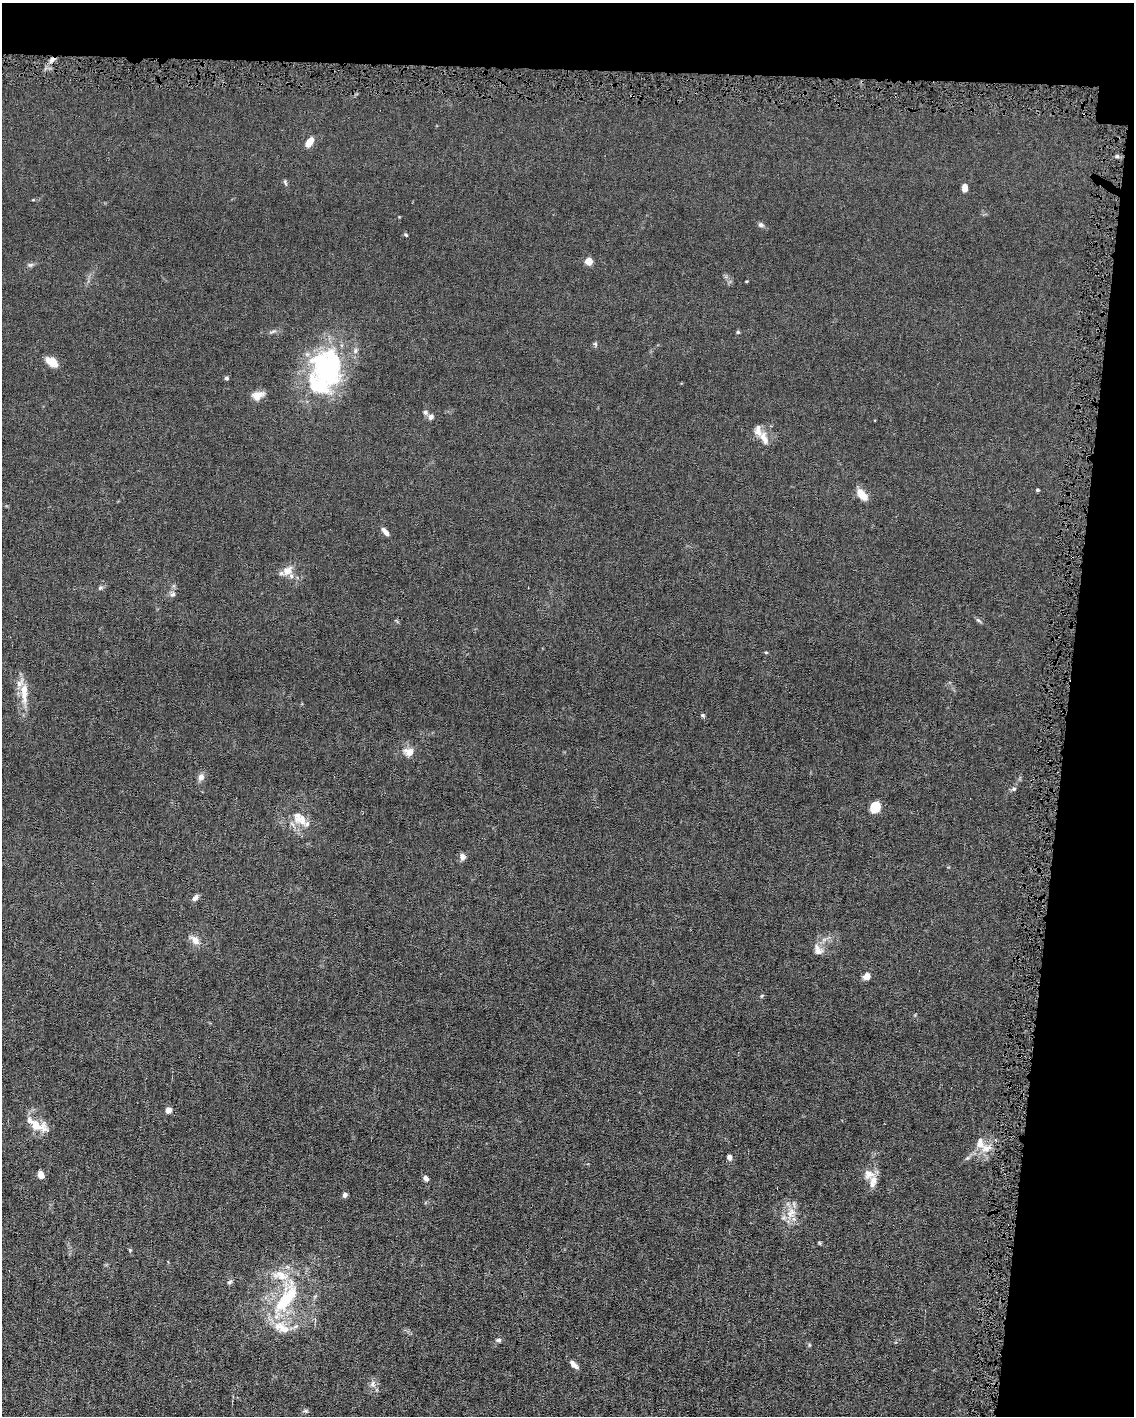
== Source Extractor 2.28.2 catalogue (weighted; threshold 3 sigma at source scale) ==
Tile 4 of 4 x 3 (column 4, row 1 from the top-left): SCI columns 3399-4530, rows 2935-4348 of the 4530 x 4563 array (HDU 1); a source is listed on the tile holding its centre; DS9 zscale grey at full resolution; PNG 1136 x 1418 px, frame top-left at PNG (2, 3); no overlay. Shown black and unused: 11% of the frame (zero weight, under 4 of 8 exposures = <1% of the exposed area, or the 3 px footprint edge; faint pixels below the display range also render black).
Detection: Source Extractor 2.28.2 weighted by HDU 2 'WHT'; one run over the whole footprint, this tile lists its part. Background 0.0156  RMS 0.0023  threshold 0.00958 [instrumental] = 3 sigma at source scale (4.09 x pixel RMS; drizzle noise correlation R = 1.36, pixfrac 0.8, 0.05/0.05 arcsec/px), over >= 5 px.
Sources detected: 66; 1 inside a brighter object's white glare — not listed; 9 inside a brighter listed object's ellipse — not listed separately; the other 56 listed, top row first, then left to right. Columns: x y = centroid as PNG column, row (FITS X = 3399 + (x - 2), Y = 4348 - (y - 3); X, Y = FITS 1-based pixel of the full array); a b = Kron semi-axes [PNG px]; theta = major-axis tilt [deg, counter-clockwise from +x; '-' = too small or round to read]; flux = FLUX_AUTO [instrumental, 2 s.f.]
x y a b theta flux
52 60 7 5 42 0.69
309 142 10 6 54 2.3
285 182 9 4 -64 0.34
964 188 8 6 86 1.3
761 225 7 5 -18 0.58
406 235 5 3 - 0.27
588 261 5 4 - 5.4
30 265 8 5 7 0.46
738 332 5 5 - 0.26
595 344 6 5 - 0.32
355 351 8 6 88 0.64
53 364 14 9 -60 2.1
327 369 49 27 -48 20
226 378 5 4 - 0.4
258 395 15 9 14 1.8
425 412 6 6 - 0.54
431 417 7 6 - 0.69
764 438 21 10 -64 2.2
1037 490 4 3 - 0.32
862 495 13 7 -46 3.1
385 532 11 5 -49 1.2
287 570 14 10 41 2
100 587 7 6 - 0.39
173 594 8 6 16 0.54
978 620 7 4 -44 0.37
766 652 5 3 - 0.2
24 693 32 9 -89 3.6
703 715 6 5 - 0.33
409 752 14 10 -12 1.9
201 777 9 7 56 1.1
1014 789 6 5 - 0.4
875 807 10 8 65 4.4
298 817 21 14 88 3.1
462 857 8 6 -68 0.95
195 898 8 6 46 0.72
195 940 12 8 -43 1.6
818 951 13 10 3 1.4
866 976 7 6 - 1.4
168 1110 7 7 - 0.95
37 1125 33 12 -26 3.5
986 1148 16 11 13 2.5
729 1157 7 5 -85 0.68
868 1174 13 12 - 1.9
41 1175 7 5 -63 1.7
426 1178 8 5 -50 0.66
345 1195 5 5 - 0.59
791 1213 16 10 62 2.4
130 1250 5 4 - 0.22
280 1275 25 13 -13 4.4
229 1282 7 5 32 0.42
285 1300 43 15 52 13
281 1327 27 13 -28 4.4
498 1340 6 6 - 0.51
574 1365 11 5 -45 1.1
372 1384 9 5 84 0.74
305 1411 6 5 - 0.35
Overlapping masked pixels (flux is a lower limit): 1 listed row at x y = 52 60